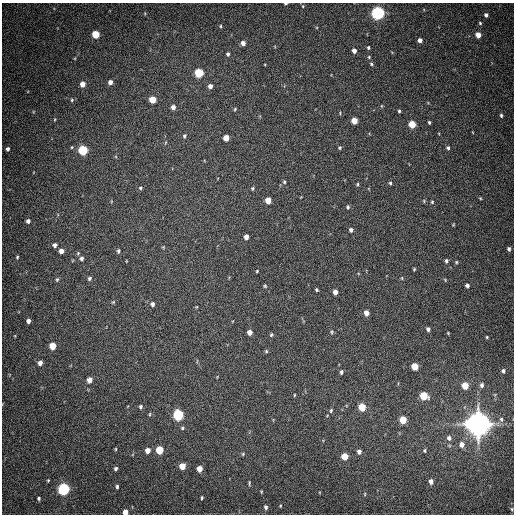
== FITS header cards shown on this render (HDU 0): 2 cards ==
NAXIS1  =                  512
NAXIS2  =                  512

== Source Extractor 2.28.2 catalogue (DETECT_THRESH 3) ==
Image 512 x 512 px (HDU 0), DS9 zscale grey, 1 PNG px = 1 image px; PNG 516 x 516 px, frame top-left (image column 1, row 512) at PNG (2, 3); no overlay
Background 521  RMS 15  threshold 44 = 3 sigma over >= 5 px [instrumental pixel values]
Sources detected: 121; all 121 listed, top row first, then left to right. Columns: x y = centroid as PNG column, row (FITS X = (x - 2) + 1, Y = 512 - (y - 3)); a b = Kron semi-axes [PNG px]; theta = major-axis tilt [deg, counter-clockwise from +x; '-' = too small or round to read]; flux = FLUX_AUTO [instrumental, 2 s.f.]
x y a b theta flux
285 4 3 2 - 1.1e+03
378 13 5 5 - 2.7e+05
486 15 4 4 - 2.7e+03
480 23 4 4 - 1.2e+03
220 26 4 4 - 1.1e+03
96 34 5 5 - 2.9e+04
478 35 5 4 - 1.0e+04
420 40 4 4 - 5.0e+03
243 43 5 5 - 4.7e+03
368 48 4 3 - 1.2e+03
354 51 4 4 - 5.3e+03
228 54 5 4 - 2.0e+03
369 57 4 4 - 1.1e+03
371 64 5 4 - 1.5e+03
199 73 5 5 - 5.3e+04
110 82 5 4 - 4.9e+03
82 84 5 4 - 9.1e+03
210 86 5 4 - 4.6e+03
72 100 5 4 - 1.4e+03
152 100 5 5 - 2.1e+04
381 106 5 3 - 8.8e+02
173 107 5 4 - 4.3e+03
235 109 4 3 - 1.0e+03
399 111 4 3 - 1.4e+03
501 115 5 3 - 1.4e+03
55 119 4 3 - 8.3e+02
354 121 5 4 - 1.6e+04
429 122 3 3 - 1.4e+03
412 124 5 5 - 2.6e+04
184 136 6 4 66 1.6e+03
226 138 5 4 - 1.2e+04
340 148 4 4 - 1.4e+03
448 148 5 4 - 2.2e+03
8 149 4 4 - 2.4e+03
83 150 5 5 - 7.5e+04
284 182 5 4 - 1.3e+03
390 183 5 4 - 1.6e+03
357 184 4 4 - 1.1e+03
140 188 5 4 - 1.2e+03
253 188 4 4 - 1.2e+03
480 198 4 3 - 9.0e+02
268 200 5 4 - 1.2e+04
432 202 4 4 - 1.1e+03
348 207 5 4 - 1.5e+03
28 221 4 4 - 3.4e+03
453 225 5 3 - 7.8e+02
351 230 4 4 - 2.7e+03
246 237 5 4 - 5.0e+03
55 245 5 4 - 2.8e+03
163 247 4 4 - 9.3e+02
509 249 4 3 - 2.3e+03
61 251 4 4 - 5.9e+03
118 251 5 4 - 1.7e+03
17 257 4 3 - 1.1e+03
82 259 6 5 - 2.6e+03
446 261 5 4 - 2.0e+03
456 262 4 4 - 1.1e+03
414 269 3 3 - 9.5e+02
257 271 3 3 - 9.3e+02
89 278 5 5 - 1.8e+03
57 279 6 4 72 1.5e+03
445 280 5 3 - 8.8e+02
265 286 4 4 - 1.2e+03
467 286 4 4 - 3.2e+03
317 290 3 3 - 1.4e+03
335 292 5 4 - 5.8e+03
113 302 6 3 44 1.1e+03
152 304 6 5 - 2.8e+03
366 313 5 4 - 7.4e+03
28 321 4 4 - 4.1e+03
428 329 4 3 - 2.5e+03
250 332 5 4 - 6.2e+03
332 332 6 5 - 1.5e+03
448 333 4 3 - 8.0e+02
271 335 5 4 - 1.4e+03
487 337 3 3 - 9.9e+02
52 346 5 5 - 1.8e+04
266 351 5 4 - 1.2e+03
40 363 5 4 - 5.2e+03
415 366 5 5 - 2.2e+04
503 371 5 4 - 2.3e+03
341 372 5 4 - 2.0e+03
89 380 5 4 - 7.3e+03
482 385 7 5 81 3.2e+03
465 386 5 4 - 2.0e+04
294 395 3 2 - 8.2e+02
424 396 5 5 - 3.4e+04
141 406 5 4 - 1.9e+03
362 407 5 5 - 2.8e+04
331 410 6 4 74 1.5e+03
150 414 5 3 - 1.0e+03
178 415 6 5 - 1.0e+05
501 419 7 5 -76 3.0e+03
403 420 5 5 - 2.4e+04
479 424 8 8 - 1.6e+06
182 428 5 4 - 1.5e+03
449 438 7 6 - 3.9e+03
462 444 6 6 - 6.6e+03
116 449 5 3 - 9.6e+02
148 450 5 4 - 8.7e+03
159 450 5 5 - 3.2e+04
425 450 5 5 - 1.5e+03
359 452 5 4 - 3.9e+03
243 454 5 4 - 1.2e+03
345 456 5 5 - 1.8e+04
182 466 5 4 - 1.6e+04
116 468 5 4 - 1.9e+03
199 469 5 4 - 1.1e+04
48 480 4 3 - 9.8e+02
431 481 5 4 - 5.4e+03
249 483 7 3 -85 1.3e+03
117 486 4 3 - 1.8e+03
63 489 6 5 - 2.0e+05
261 491 4 3 - 9.2e+02
365 494 5 3 - 9.6e+02
39 498 4 3 - 1.5e+03
202 498 4 3 - 1.3e+03
280 506 4 3 - 8.9e+02
266 507 5 4 - 2.6e+03
512 509 5 3 - 1.0e+03
125 512 4 4 - 8.8e+03
At the frame edge (FLAGS 8, measured only in part): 2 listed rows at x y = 285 4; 125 512